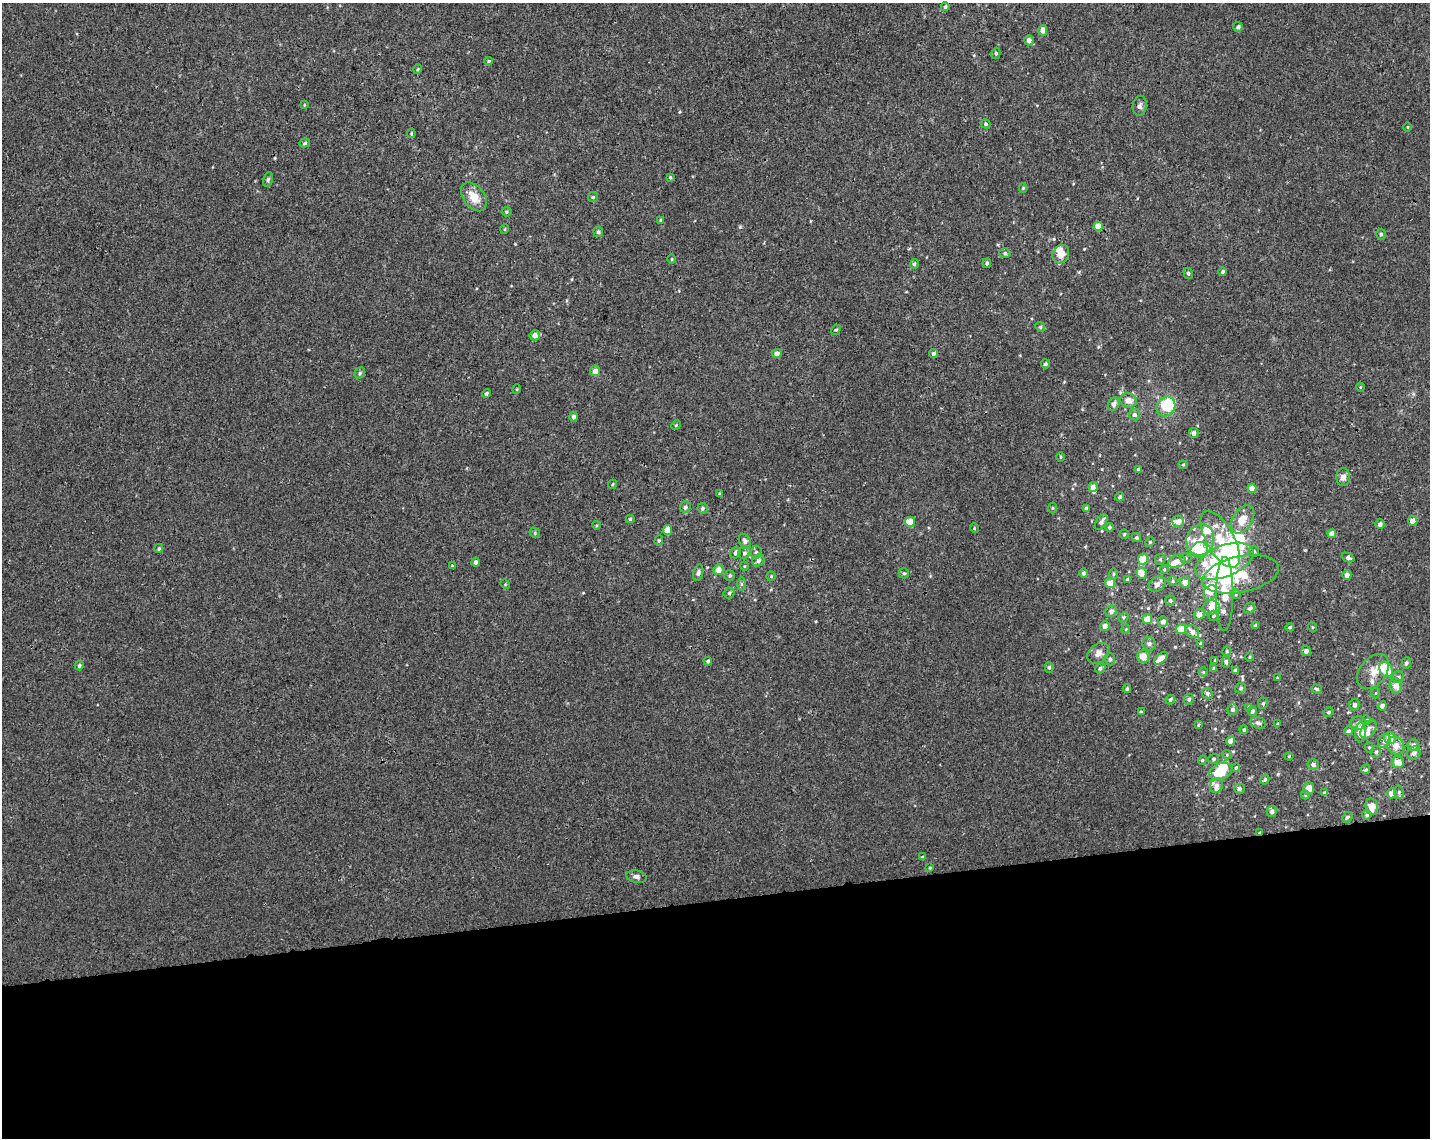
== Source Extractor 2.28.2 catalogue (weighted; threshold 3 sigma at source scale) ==
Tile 11 of 3 x 4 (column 2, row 4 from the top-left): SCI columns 1446-2873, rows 59-1194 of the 4361 x 4660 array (HDU 1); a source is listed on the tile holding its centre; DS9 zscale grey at full resolution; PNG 1432 x 1140 px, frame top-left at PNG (2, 3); each listed source drawn as its Kron ellipse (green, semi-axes under 4 px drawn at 4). Shown black and unused: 21% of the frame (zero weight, under 3 of 4 exposures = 5% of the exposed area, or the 3 px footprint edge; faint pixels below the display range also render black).
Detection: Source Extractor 2.28.2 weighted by HDU 2 'WHT'; one run over the whole footprint, this tile lists its part. Background 0.00155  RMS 0.004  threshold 0.018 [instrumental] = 3 sigma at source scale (4.5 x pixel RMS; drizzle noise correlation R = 1.50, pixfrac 1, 0.0396/0.0396 arcsec/px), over >= 5 px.
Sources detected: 254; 11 inside a brighter object's white glare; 1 long thin detection or spike segment (spike, bleed or trail) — neither listed nor drawn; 25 inside a brighter listed object's ellipse — not listed separately; the other 217 listed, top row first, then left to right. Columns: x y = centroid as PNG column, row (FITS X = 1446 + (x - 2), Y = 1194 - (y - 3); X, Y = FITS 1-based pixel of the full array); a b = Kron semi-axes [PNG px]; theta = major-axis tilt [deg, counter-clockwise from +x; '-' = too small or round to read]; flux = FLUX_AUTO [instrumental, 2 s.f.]
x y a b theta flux
945 7 4 4 - 0.66
1238 27 5 4 - 1.1
1043 30 5 4 - 2.8
1029 40 5 4 - 1.8
996 53 5 4 - 0.66
488 61 4 3 - 0.48
418 69 5 3 - 0.36
304 105 4 3 - 0.31
1140 106 10 7 81 1.3
985 124 5 4 - 0.65
1408 127 5 3 - 0.33
411 133 4 2 - 0.38
305 143 6 4 18 0.63
670 177 4 3 - 0.46
268 180 7 5 81 0.77
1023 188 4 4 - 0.38
474 197 16 10 -52 5.7
593 197 5 5 - 0.63
507 212 5 4 - 0.6
661 220 3 3 - 0.49
1098 226 4 4 - 4.9
505 229 5 3 - 0.37
598 232 5 5 - 0.69
1381 234 5 4 - 0.67
1005 253 5 4 - 0.77
1061 254 9 8 - 3.6
671 259 5 3 - 0.38
987 263 5 4 - 0.75
914 264 5 4 - 0.78
1223 272 4 4 - 0.8
1188 273 6 4 -75 0.57
1040 327 5 4 - 0.55
836 330 5 4 - 0.52
535 335 5 5 - 2.1
934 353 4 4 - 0.99
777 354 5 4 - 2.3
1045 364 4 4 - 0.79
595 371 5 5 - 2.2
360 373 6 5 - 0.74
1360 387 4 3 - 0.33
517 389 5 3 - 0.37
486 393 4 4 - 0.81
1128 400 8 7 - 3.2
1114 404 7 5 62 1.8
1166 406 10 9 - 15
1134 415 5 5 - 1.2
574 417 5 4 - 1.1
676 425 5 4 - 0.45
1194 433 5 5 - 1.5
1061 457 4 3 - 0.39
1183 465 4 4 - 0.47
1138 469 4 4 - 0.9
1343 477 9 7 88 2.2
612 484 5 4 - 0.45
1093 487 5 4 - 2.5
1252 488 4 4 - 3.6
720 494 4 3 - 0.48
1120 497 4 4 - 0.89
685 507 6 5 - 1.1
703 508 5 5 - 0.77
1052 508 5 3 - 0.42
1086 509 4 3 - 1.1
630 519 4 3 - 0.61
1243 519 15 9 57 5.6
1178 521 6 5 - 3.1
1413 521 4 4 - 3.3
910 522 5 5 - 6.7
1101 522 9 5 57 1.3
1380 524 5 4 - 1.4
597 525 4 3 - 0.36
1109 527 4 4 - 0.7
974 528 5 3 - 0.33
667 530 5 4 - 5.4
535 533 6 4 -48 0.57
1332 533 4 4 - 2.8
1124 534 4 4 - 0.49
1136 538 4 4 - 0.76
1220 539 31 14 -60 15
659 540 5 4 - 0.53
1200 540 16 13 68 6.1
745 541 8 5 -61 1.4
1150 542 5 4 - 0.43
159 548 5 4 - 0.58
1199 550 9 7 20 10
756 552 6 5 - 0.82
1254 552 5 5 - 0.76
735 553 6 5 - 0.88
744 553 6 5 - 0.88
1185 558 6 5 - 0.71
1348 558 7 4 -23 1.3
1143 559 6 5 - 8.2
1160 559 6 5 - 0.66
758 560 6 5 - 1.3
1177 561 9 6 22 3.2
1224 561 31 15 22 54
476 562 4 4 - 1.3
452 566 4 3 - 0.39
744 566 4 3 - 0.36
1164 569 4 3 - 0.41
718 570 5 5 - 3.4
698 573 8 5 75 1
904 573 5 5 - 0.69
1084 573 5 4 - 0.89
1141 573 5 5 - 4.4
1114 574 5 3 - 0.52
1241 574 39 18 12 18
730 575 5 5 - 0.72
1347 575 4 4 - 1.4
771 576 5 4 - 0.51
1127 579 4 3 - 0.55
1173 581 5 4 - 0.53
1185 582 5 5 - 3
1110 583 5 5 - 4.6
505 584 5 4 - 0.38
741 584 6 4 -90 0.63
1157 584 9 7 35 2.2
729 593 5 5 - 0.7
1210 593 8 6 61 2
1225 594 37 8 90 11
1236 594 5 4 - 0.49
1170 601 5 5 - 0.77
1211 607 8 7 - 3.4
1250 608 6 5 - 1.2
1111 611 6 5 - 1.5
1199 614 6 5 - 1.9
1214 616 5 5 - 0.67
1123 617 6 4 41 0.62
1147 619 5 4 - 4.8
1163 621 5 5 - 1.6
1105 626 5 5 - 2.2
1255 626 4 3 - 0.82
1290 627 4 4 - 0.61
1312 627 5 3 - 0.33
1126 629 4 3 - 0.37
1181 629 5 5 - 7.8
1192 632 7 6 - 2.2
1201 643 3 3 - 0.55
1149 644 7 6 - 1.3
1227 651 5 3 - 0.34
1306 651 5 4 - 1.4
1098 653 12 9 39 2.6
1143 657 6 6 - 3.8
1249 657 5 3 - 0.38
1161 658 8 4 42 3.8
1110 659 6 5 - 0.72
1215 660 4 4 - 0.37
708 661 4 4 - 0.71
1226 662 6 4 89 0.81
1406 663 6 4 71 0.98
79 665 5 4 - 0.87
1049 667 5 4 - 0.8
1100 668 5 4 - 0.86
1213 668 4 3 - 0.54
1386 669 8 6 -61 9.4
1235 670 4 3 - 0.81
1373 671 20 13 51 5.3
1203 672 4 4 - 0.41
1398 677 6 6 - 0.91
1277 678 3 3 - 0.35
1396 686 8 6 -87 3.3
1241 688 5 5 - 0.68
1127 689 4 4 - 0.67
1317 689 5 4 - 0.72
1207 693 5 5 - 0.77
1376 693 5 3 - 0.4
1189 699 5 4 - 0.88
1170 700 5 4 - 0.81
1263 703 6 5 - 0.62
1354 705 6 5 - 1.1
1382 706 5 4 - 1.7
1249 707 4 4 - 0.53
1232 709 6 5 - 1.2
1252 711 5 4 - 1.1
1141 712 3 3 - 0.48
1328 712 5 4 - 0.61
1366 720 5 4 - 0.52
1258 723 8 6 -19 1.3
1358 723 8 6 31 1.5
1278 724 3 3 - 0.58
1198 725 4 3 - 0.45
1368 729 10 6 54 1.6
1244 730 4 4 - 0.73
1348 731 4 4 - 0.98
1360 732 10 5 87 5.7
1390 738 6 5 - 4.3
1231 741 5 4 - 3
1384 741 7 6 - 1.2
1413 745 6 6 - 2.1
1396 746 9 8 - 3.5
1369 748 5 4 - 0.5
1376 752 6 5 - 0.87
1414 753 7 6 - 2
1227 755 5 4 - 0.46
1289 756 4 3 - 0.36
1214 759 5 5 - 0.76
1202 760 4 4 - 0.44
1398 762 6 6 - 3.9
1313 764 5 5 - 1.6
1236 768 4 4 - 0.55
1366 770 4 4 - 0.62
1221 771 12 8 22 12
1265 779 5 4 - 0.66
1216 786 7 6 - 1.5
1309 788 7 5 86 3.3
1239 789 5 5 - 0.94
1399 792 6 4 -85 0.69
1324 793 4 4 - 0.52
1392 793 5 4 - 4.2
1305 795 4 4 - 0.43
1372 807 8 6 -80 4.6
1272 811 5 5 - 1.5
1367 815 5 4 - 0.95
1347 817 6 4 43 0.77
1260 832 4 2 - 0.54
922 857 4 2 - 0.37
930 868 3 3 - 0.4
636 877 10 6 -12 1.4
Overlapping masked pixels (flux is a lower limit): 1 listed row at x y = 1260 832